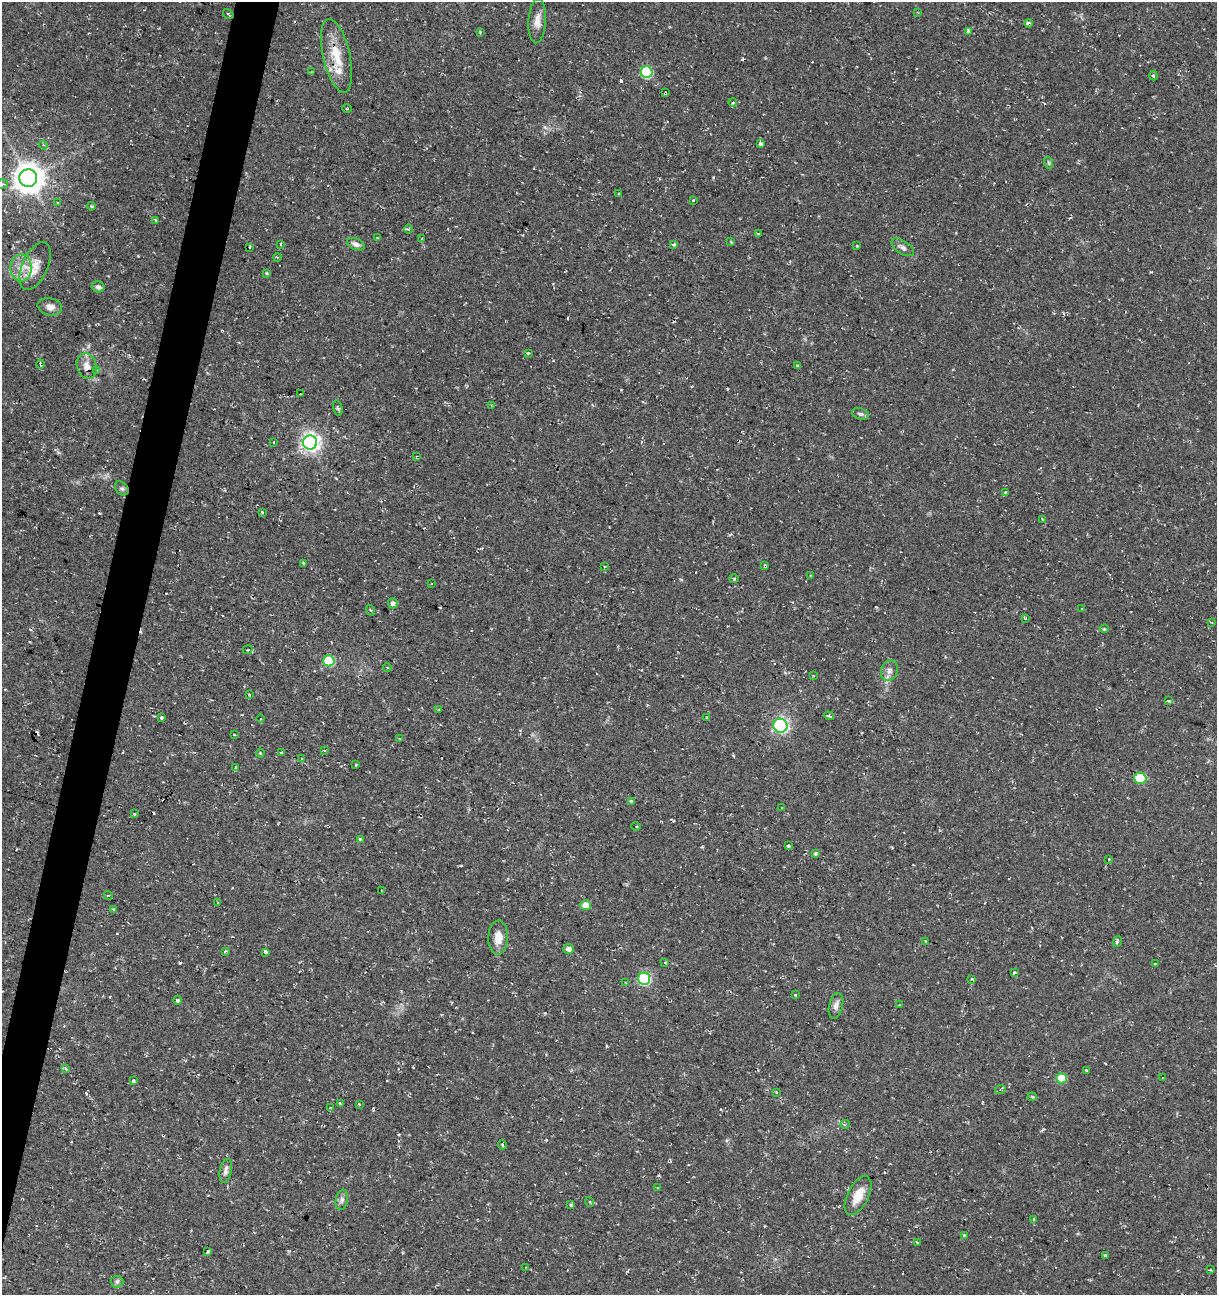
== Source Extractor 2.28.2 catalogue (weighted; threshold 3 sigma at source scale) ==
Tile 7 of 4 x 4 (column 3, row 2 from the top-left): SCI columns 2712-3926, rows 2589-3881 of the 5362 x 5188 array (HDU 1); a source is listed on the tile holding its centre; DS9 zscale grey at full resolution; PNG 1219 x 1297 px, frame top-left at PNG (2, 2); each listed source drawn as its Kron ellipse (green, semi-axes under 4 px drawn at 4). Shown black and unused: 3% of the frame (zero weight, under 2 of 3 exposures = <1% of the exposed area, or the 3 px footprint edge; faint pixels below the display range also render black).
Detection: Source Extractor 2.28.2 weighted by HDU 2 'WHT'; one run over the whole footprint, this tile lists its part. Background 0.0395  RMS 0.004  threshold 0.0181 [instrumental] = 3 sigma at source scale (4.5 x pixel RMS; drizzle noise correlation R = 1.50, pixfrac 1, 0.0396/0.0396 arcsec/px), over >= 5 px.
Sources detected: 177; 29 cosmic-ray / hot-pixel residue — neither listed nor drawn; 2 inside a brighter listed object's ellipse — not listed separately; the other 146 listed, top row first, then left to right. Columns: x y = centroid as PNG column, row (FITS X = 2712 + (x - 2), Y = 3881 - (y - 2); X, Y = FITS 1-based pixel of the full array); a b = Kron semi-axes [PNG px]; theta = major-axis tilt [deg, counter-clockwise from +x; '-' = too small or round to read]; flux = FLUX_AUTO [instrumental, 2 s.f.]
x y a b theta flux
918 12 3 2 - 0.31
228 14 6 2 -35 0.4
537 21 22 9 87 3.8
1029 23 4 3 - 2.1
968 31 4 3 - 15
480 32 3 3 - 2.3
336 56 37 13 -77 11
311 72 3 3 - 0.57
647 72 6 6 - 34
1153 76 5 4 - 0.53
665 93 4 3 - 1.3
733 102 4 3 - 0.59
347 108 5 3 - 0.31
760 144 3 3 - 25
43 145 4 3 - 0.49
1049 163 6 4 -71 0.56
28 178 9 9 - 620
2 184 6 4 14 0.73
619 194 3 3 - 1
693 200 3 3 - 0.69
57 203 4 3 - 0.3
91 206 4 3 - 0.41
155 220 3 3 - 1.2
408 229 5 3 - 0.53
758 233 3 3 - 0.96
377 237 3 2 - 0.4
422 239 3 3 - 1.1
731 242 4 3 - 0.52
281 244 4 2 - 0.39
356 244 9 5 -23 1.8
674 244 4 3 - 4.6
857 245 3 3 - 0.55
250 247 4 3 - 1.9
903 247 13 6 -34 1.7
277 257 4 3 - 0.4
35 266 25 12 66 6.1
21 268 13 10 -90 4.8
267 273 3 3 - 0.85
98 287 6 5 - 1.2
50 307 12 8 -13 2.4
528 353 3 3 - 0.56
41 364 4 3 - 2
797 365 4 2 - 0.34
87 366 13 9 -74 2.4
97 371 3 3 - 1.2
300 394 3 3 - 2.6
491 406 3 3 - 0.37
338 408 8 4 -77 0.75
860 414 9 5 -17 1
274 442 3 2 - 0.23
310 442 7 7 - 190
417 457 4 3 - 1.4
122 488 8 5 -46 0.94
1005 492 4 3 - 0.39
262 512 3 3 - 0.68
1043 520 3 3 - 1.1
304 563 4 3 - 1.6
765 566 4 3 - 3.5
604 567 3 2 - 0.38
811 576 3 2 - 0.41
734 578 4 3 - 0.43
432 584 3 3 - 0.74
393 603 5 5 - 1.2
1082 609 3 2 - 0.35
370 610 5 3 - 0.45
1026 619 3 3 - 3.4
1211 622 4 2 - 0.39
1104 629 4 3 - 0.43
248 650 5 3 - 0.63
329 661 6 5 - 17
387 667 4 3 - 0.41
889 671 10 8 67 2.1
813 676 3 2 - 0.33
249 694 3 3 - 2.8
1169 701 4 3 - 5.4
439 709 3 2 - 0.55
829 716 5 3 - 0.78
161 717 3 3 - 0.7
707 717 4 4 - 0.48
260 718 4 4 - 0.6
780 726 7 7 - 48
234 735 3 2 - 0.44
399 739 3 2 - 0.8
324 750 4 3 - 0.46
260 753 4 4 - 0.43
282 753 3 3 - 2
302 759 3 2 - 0.27
356 765 3 2 - 0.43
235 768 3 3 - 2.2
1140 778 6 6 - 11
632 801 3 3 - 2.9
782 807 3 2 - 0.23
135 814 3 3 - 1.9
636 826 5 3 - 0.39
360 839 4 3 - 3
788 846 3 3 - 2.3
816 854 3 3 - 5.8
1109 859 3 3 - 0.38
381 891 3 2 - 0.26
108 896 4 4 - 0.83
218 902 3 2 - 0.41
586 905 5 5 - 6.1
113 909 3 3 - 0.54
498 938 17 9 88 4.8
925 941 3 2 - 0.48
1117 942 5 4 - 0.95
569 949 5 5 - 1.9
226 951 3 3 - 0.87
266 952 3 3 - 2.7
665 963 4 3 - 1.4
1155 964 3 3 - 0.97
1015 973 4 3 - 4.1
644 979 6 6 - 47
972 979 3 3 - 0.81
626 983 3 2 - 0.36
795 995 3 3 - 0.78
177 1000 4 3 - 2
899 1005 3 2 - 0.56
836 1006 13 7 76 2.2
66 1068 4 3 - 1.2
1086 1070 3 3 - 0.86
1061 1078 5 5 - 13
1163 1078 3 2 - 0.39
134 1081 3 3 - 1.4
1000 1090 5 3 - 0.61
777 1092 4 3 - 1
1032 1097 5 3 - 0.6
340 1103 3 3 - 0.47
359 1104 3 2 - 0.62
330 1108 3 3 - 0.63
845 1124 4 4 - 0.65
502 1145 4 3 - 0.51
226 1171 12 6 79 1.8
657 1188 3 3 - 0.36
858 1195 21 10 63 6.5
342 1200 10 6 78 1.4
590 1202 5 3 - 0.36
571 1205 3 3 - 0.68
1034 1219 4 3 - 1.7
964 1235 3 3 - 0.84
917 1242 3 2 - 1.6
208 1252 3 3 - 5.6
1105 1256 3 3 - 2.4
526 1267 3 3 - 1.3
1211 1270 4 3 - 0.45
117 1282 6 6 - 0.91
Overlapping masked pixels (flux is a lower limit): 8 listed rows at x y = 228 14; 1029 23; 336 56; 665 93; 41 364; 417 457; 122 488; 765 566
Isophote crosses this tile's border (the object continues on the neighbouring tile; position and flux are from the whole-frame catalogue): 1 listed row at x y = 2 184
Unlisted compact peaks at least as high as the median listed source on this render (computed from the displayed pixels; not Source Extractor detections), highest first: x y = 1151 272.